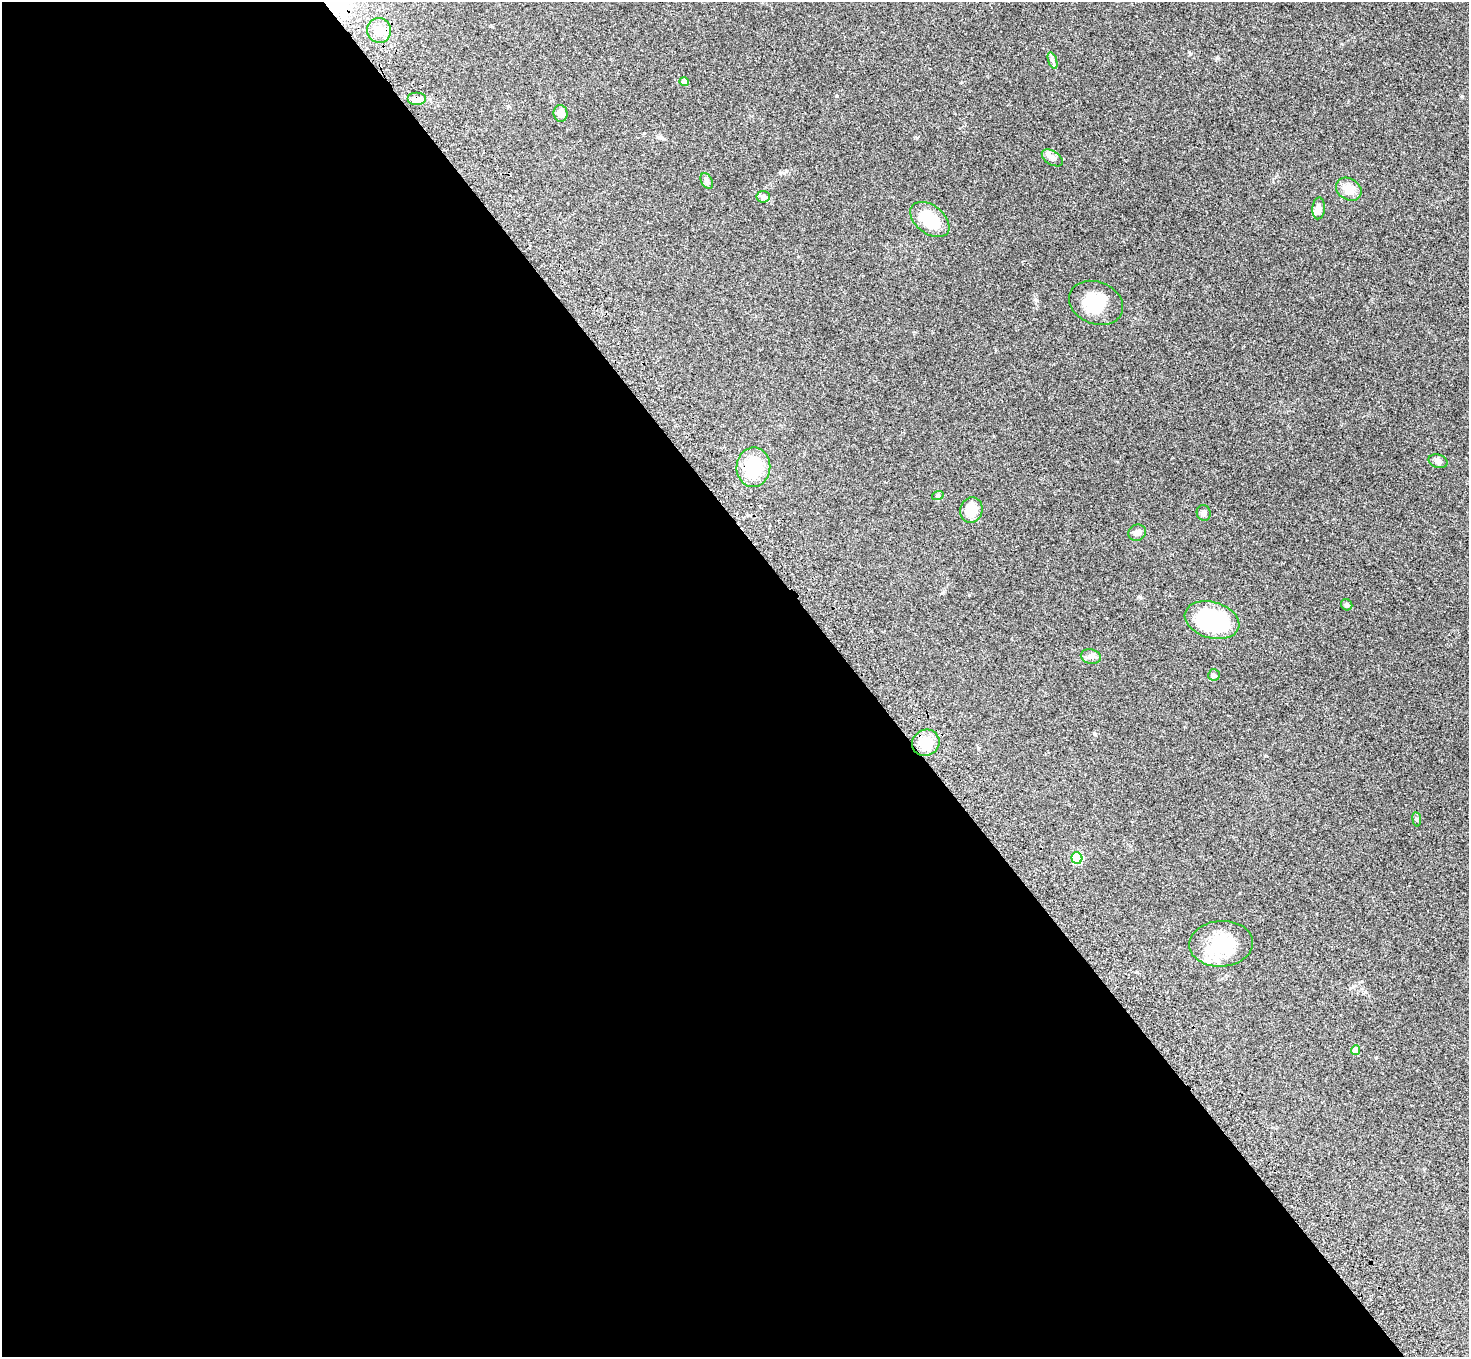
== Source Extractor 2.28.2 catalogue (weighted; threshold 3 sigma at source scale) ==
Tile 9 of 4 x 4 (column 1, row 3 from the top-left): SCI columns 80-1546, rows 1711-3065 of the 6026 x 5994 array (HDU 1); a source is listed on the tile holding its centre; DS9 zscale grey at full resolution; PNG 1471 x 1359 px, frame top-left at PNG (2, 2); each listed source drawn as its Kron ellipse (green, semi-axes under 4 px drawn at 4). Shown black and unused: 59% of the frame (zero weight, under 3 of 4 exposures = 5% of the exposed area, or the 3 px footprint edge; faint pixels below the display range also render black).
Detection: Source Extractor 2.28.2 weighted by HDU 2 'WHT'; one run over the whole footprint, this tile lists its part. Background 0.224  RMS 0.0087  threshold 0.039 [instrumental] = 3 sigma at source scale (4.5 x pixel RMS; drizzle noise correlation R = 1.50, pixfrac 1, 0.05/0.05 arcsec/px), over >= 5 px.
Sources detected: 32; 2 inside a brighter object's white glare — neither listed nor drawn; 3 inside a brighter listed object's ellipse — not listed separately; the other 27 listed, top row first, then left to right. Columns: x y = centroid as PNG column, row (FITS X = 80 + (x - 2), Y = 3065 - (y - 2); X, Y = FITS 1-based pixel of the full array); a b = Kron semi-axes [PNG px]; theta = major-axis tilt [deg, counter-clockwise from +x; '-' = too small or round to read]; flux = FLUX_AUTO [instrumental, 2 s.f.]
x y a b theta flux
379 30 12 12 - 12
1052 60 8 4 -71 1.9
684 82 4 4 - 4.9
417 99 9 6 0 5
561 113 8 7 - 5.5
1052 158 12 7 -33 3.8
707 181 8 5 -62 2.1
1349 189 13 10 -32 10
763 197 6 6 - 2
1319 208 11 6 86 4.2
930 219 22 14 -38 32
1096 303 28 21 -22 28
1438 461 9 6 -15 2.8
753 467 20 17 86 36
938 495 6 4 18 1.1
971 510 13 11 74 15
1204 513 8 7 - 2.5
1137 533 9 8 - 4.6
1347 605 6 5 - 1.7
1212 620 28 18 -16 83
1091 657 10 7 -14 3.5
1214 675 6 6 - 1.5
926 743 14 13 - 17
1417 819 7 4 -82 1.2
1077 858 6 5 - 51
1221 944 32 23 4 43
1356 1050 5 4 - 9.3
Overlapping masked pixels (flux is a lower limit): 1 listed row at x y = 417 99
Unlisted compact peaks at least as high as the median listed source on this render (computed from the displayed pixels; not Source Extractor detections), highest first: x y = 1036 300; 837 96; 1218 58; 1190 54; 786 171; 1095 734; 969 595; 1140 597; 942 593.